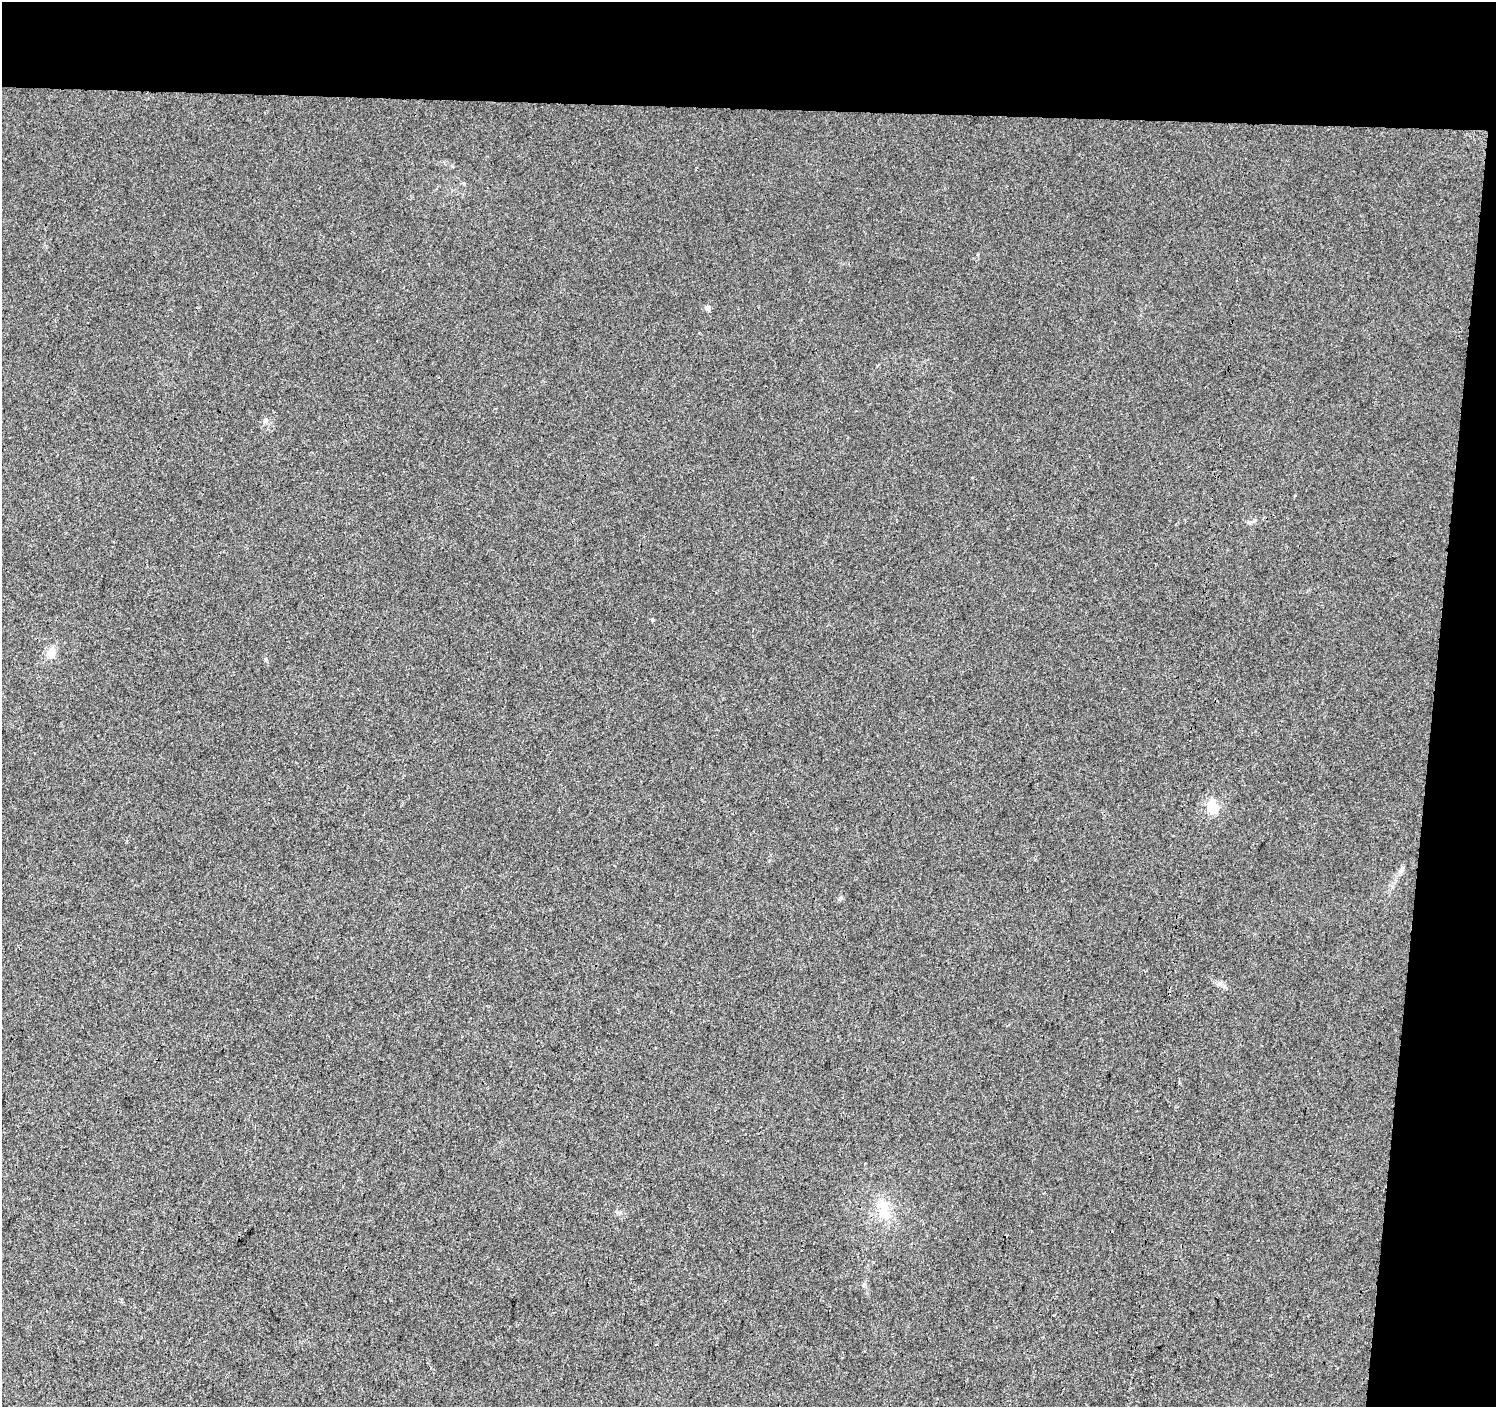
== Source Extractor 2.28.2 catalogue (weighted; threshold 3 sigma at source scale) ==
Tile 3 of 3 x 3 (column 3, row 1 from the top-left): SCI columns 2997-4490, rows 3094-4498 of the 4490 x 4726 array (HDU 1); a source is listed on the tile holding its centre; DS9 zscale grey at full resolution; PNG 1498 x 1409 px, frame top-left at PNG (2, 2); no overlay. Shown black and unused: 12% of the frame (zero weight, under 3 of 4 exposures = <1% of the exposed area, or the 3 px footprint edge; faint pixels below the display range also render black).
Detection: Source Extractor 2.28.2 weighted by HDU 2 'WHT'; one run over the whole footprint, this tile lists its part. Background 0.00866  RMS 0.0039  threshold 0.0176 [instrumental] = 3 sigma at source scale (4.5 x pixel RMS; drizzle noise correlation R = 1.50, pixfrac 1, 0.0396/0.0396 arcsec/px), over >= 5 px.
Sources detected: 8; all 8 listed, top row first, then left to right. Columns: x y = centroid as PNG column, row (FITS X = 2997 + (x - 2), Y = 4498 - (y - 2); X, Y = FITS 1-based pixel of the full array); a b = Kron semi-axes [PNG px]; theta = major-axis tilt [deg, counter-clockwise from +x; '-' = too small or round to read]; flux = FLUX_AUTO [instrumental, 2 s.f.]
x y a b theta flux
708 308 5 5 - 2.3
265 420 8 6 62 1.1
652 620 5 3 - 0.37
51 652 13 10 70 3.5
1211 807 18 13 -63 5.9
1401 871 9 6 41 1.1
840 898 7 5 72 0.77
883 1210 26 13 -84 8.6